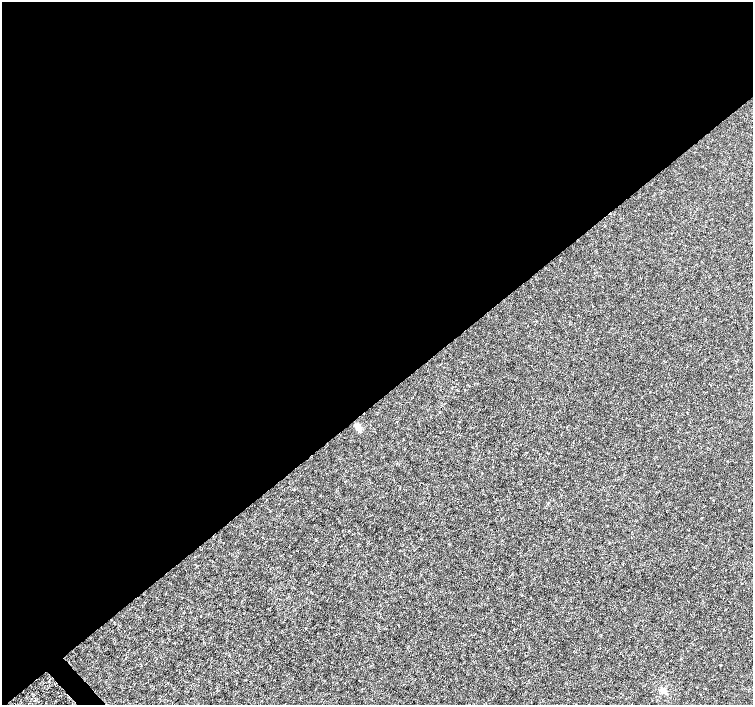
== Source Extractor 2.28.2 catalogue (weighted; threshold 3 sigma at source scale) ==
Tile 2 of 4 x 4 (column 2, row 1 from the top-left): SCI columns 1507-3007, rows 4424-5828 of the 6011 x 5972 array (HDU 1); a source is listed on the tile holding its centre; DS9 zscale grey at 2 x 2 block average (1 PNG px = mean of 2 x 2 image px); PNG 755 x 707 px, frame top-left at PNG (2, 2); no overlay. Shown black and unused: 57% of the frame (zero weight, under 3 of 4 exposures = <1% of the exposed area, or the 3 px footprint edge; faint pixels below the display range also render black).
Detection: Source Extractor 2.28.2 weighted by HDU 2 'WHT'; one run over the whole footprint, this tile lists its part. Background -3.32e-04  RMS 0.0012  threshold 0.00538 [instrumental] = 3 sigma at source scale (4.5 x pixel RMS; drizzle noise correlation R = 1.50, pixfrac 1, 0.0396/0.0396 arcsec/px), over >= 5 px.
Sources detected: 3; all 3 listed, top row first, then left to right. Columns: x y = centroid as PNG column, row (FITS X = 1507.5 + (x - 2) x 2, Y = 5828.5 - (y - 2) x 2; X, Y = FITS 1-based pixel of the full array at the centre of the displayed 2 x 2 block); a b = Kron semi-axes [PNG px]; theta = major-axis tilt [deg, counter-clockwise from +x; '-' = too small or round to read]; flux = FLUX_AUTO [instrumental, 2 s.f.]
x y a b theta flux
358 428 9 5 -43 1.3
305 628 2 2 - 0.2
663 691 3 3 - 6.2